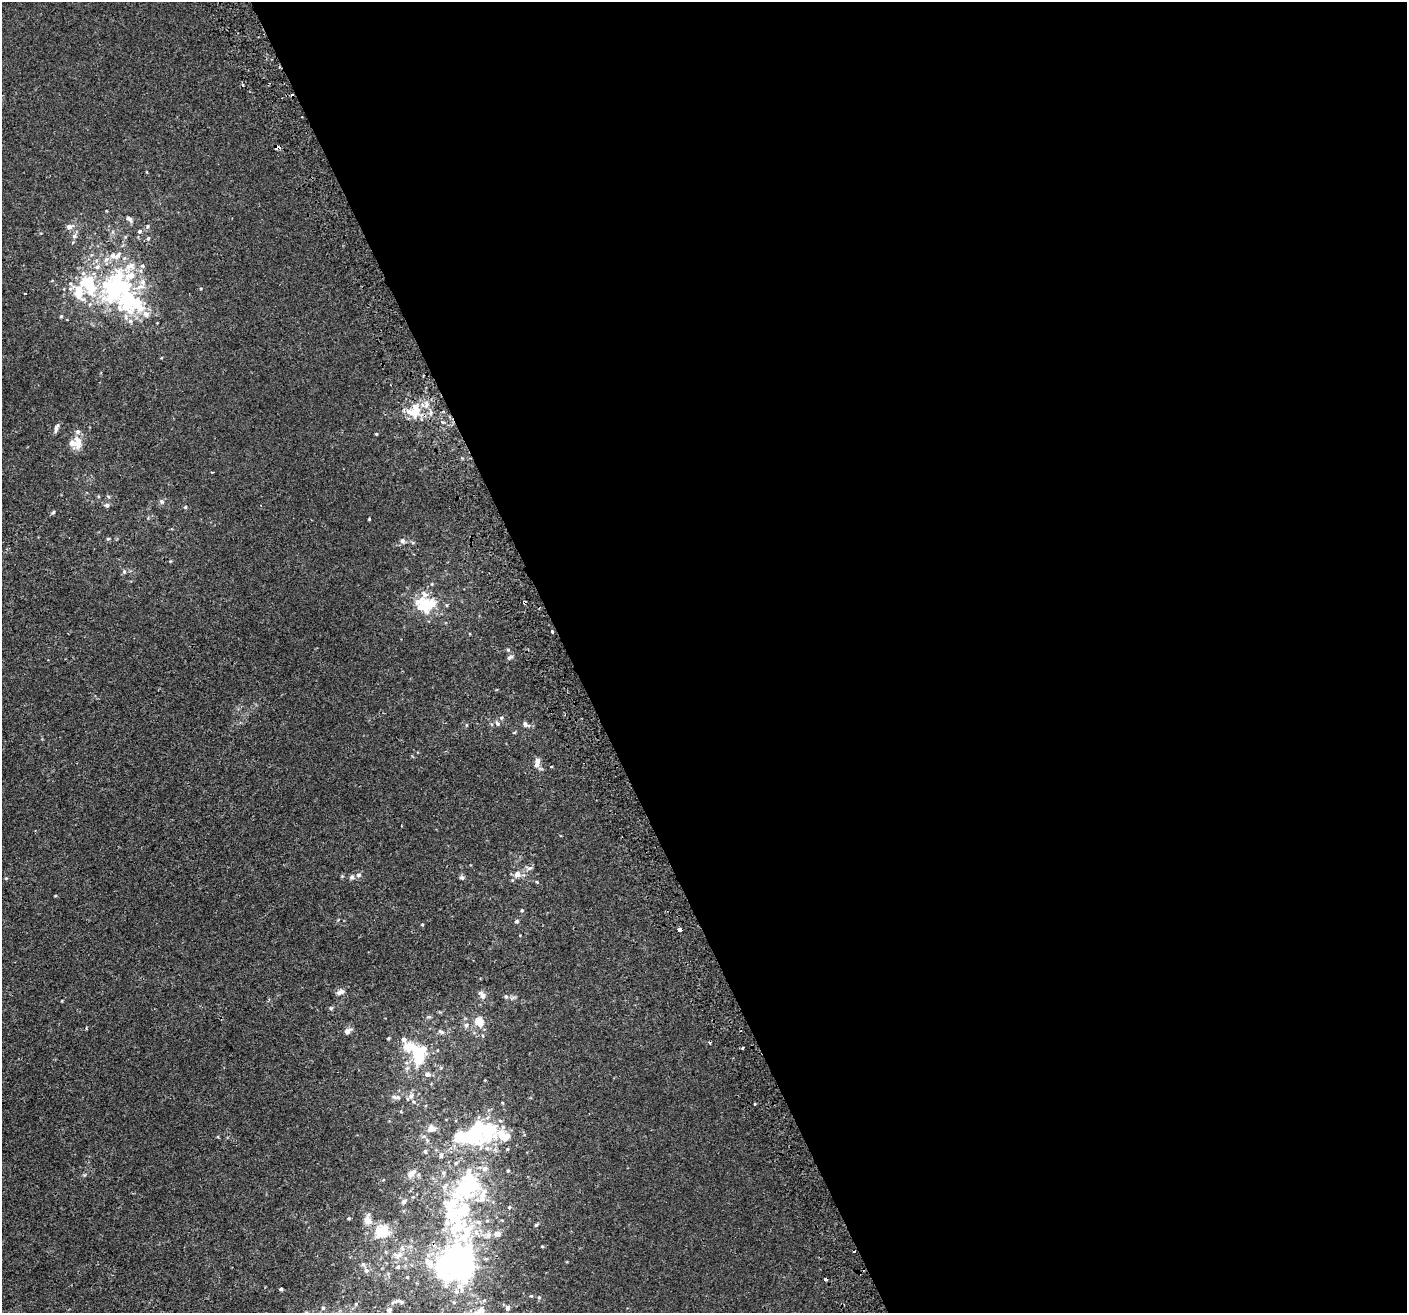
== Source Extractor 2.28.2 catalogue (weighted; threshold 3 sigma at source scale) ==
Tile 8 of 4 x 4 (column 4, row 2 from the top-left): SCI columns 4253-5657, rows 2726-4036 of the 5699 x 5506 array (HDU 1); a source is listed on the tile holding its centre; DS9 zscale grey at full resolution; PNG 1409 x 1315 px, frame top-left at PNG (2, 2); no overlay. Shown black and unused: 60% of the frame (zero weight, under 2 of 3 exposures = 2% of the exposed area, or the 3 px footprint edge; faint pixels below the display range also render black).
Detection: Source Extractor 2.28.2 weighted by HDU 2 'WHT'; one run over the whole footprint, this tile lists its part. Background 0.00186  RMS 0.0028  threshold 0.0126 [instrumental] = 3 sigma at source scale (4.5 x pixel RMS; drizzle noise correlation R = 1.50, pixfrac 1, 0.0396/0.0396 arcsec/px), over >= 5 px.
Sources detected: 151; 10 inside a brighter object's white glare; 8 cosmic-ray / hot-pixel residue — not listed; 38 inside a brighter listed object's ellipse — not listed separately; the other 95 listed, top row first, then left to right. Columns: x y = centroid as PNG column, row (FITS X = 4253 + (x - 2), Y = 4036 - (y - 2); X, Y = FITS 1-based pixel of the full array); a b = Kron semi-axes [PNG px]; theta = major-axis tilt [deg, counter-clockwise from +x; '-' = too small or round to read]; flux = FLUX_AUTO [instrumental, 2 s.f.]
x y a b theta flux
129 219 11 5 -44 0.77
148 226 6 6 - 0.53
69 227 9 6 17 1.2
140 231 6 5 - 0.6
74 236 8 7 - 0.88
148 239 6 5 - 0.49
118 255 12 7 48 1.7
106 259 9 6 44 1.2
130 276 23 10 36 4.4
143 282 9 8 - 1.5
90 285 30 15 -72 12
128 300 32 22 -32 26
61 316 5 4 - 0.33
426 404 12 6 -88 1.7
414 413 15 12 17 5
56 427 11 4 70 0.98
376 434 4 3 - 0.26
78 443 21 10 -81 3
212 472 3 2 - 0.22
161 501 7 6 - 0.66
107 505 6 6 - 0.73
185 507 5 4 - 0.31
53 512 5 4 - 0.4
369 519 3 3 - 0.35
108 539 5 4 - 0.37
402 541 6 5 - 0.84
124 571 6 5 - 0.5
524 602 4 3 - 1.1
426 605 20 19 - 12
552 631 4 3 - 0.37
508 650 5 5 - 0.34
510 657 10 5 28 0.61
501 718 6 5 - 0.51
497 723 8 6 -52 0.68
525 724 10 6 -25 1.1
466 725 6 4 -90 0.26
514 732 5 3 - 0.26
538 761 7 6 - 1.4
530 868 8 6 22 0.73
517 874 8 7 - 1.7
358 875 7 6 - 0.81
352 877 7 6 - 0.67
462 878 7 6 - 0.57
537 882 4 3 - 0.26
522 910 5 4 - 0.34
516 921 5 5 - 0.52
422 924 4 3 - 0.22
679 930 4 3 - 3.6
340 992 11 6 23 1.2
482 995 8 6 -55 1.7
506 996 6 5 - 0.52
331 1008 5 5 - 0.38
479 1022 13 10 -57 3.5
466 1025 7 6 - 1
347 1031 9 6 35 1.3
441 1032 10 5 -29 0.78
483 1036 5 3 - 0.27
388 1038 4 3 - 0.33
404 1039 43 13 -64 5.2
743 1048 3 3 - 0.54
419 1055 22 15 71 13
427 1074 7 6 - 0.98
411 1096 8 7 - 1.2
394 1097 9 5 -15 0.68
754 1104 3 3 - 0.88
431 1129 11 8 10 1.7
471 1136 22 17 -21 15
504 1136 36 15 -32 7.6
425 1151 5 5 - 0.48
441 1155 7 5 -75 0.52
508 1171 3 3 - 0.3
412 1173 14 7 44 1.6
443 1173 6 5 - 0.44
383 1180 4 3 - 0.28
469 1187 38 21 80 21
404 1201 7 5 38 0.61
509 1207 4 4 - 0.28
349 1218 4 3 - 0.31
367 1220 13 9 -87 2.4
536 1225 5 4 - 0.37
457 1227 47 37 -49 25
382 1231 16 14 21 7.6
542 1246 5 3 - 0.24
399 1255 13 8 20 2.2
457 1256 52 27 26 44
398 1267 6 6 - 0.57
366 1270 8 7 - 0.9
281 1289 4 3 - 1.1
539 1297 5 5 - 0.41
395 1302 13 4 21 0.83
356 1304 5 4 - 0.32
323 1308 5 5 - 0.52
508 1308 6 5 - 1.1
389 1310 5 5 - 1
480 1311 16 9 32 3.1
Overlapping masked pixels (flux is a lower limit): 4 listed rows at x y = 414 413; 524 602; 679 930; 457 1256
Isophote crosses this tile's border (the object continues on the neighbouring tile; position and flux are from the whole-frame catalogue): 1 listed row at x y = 480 1311